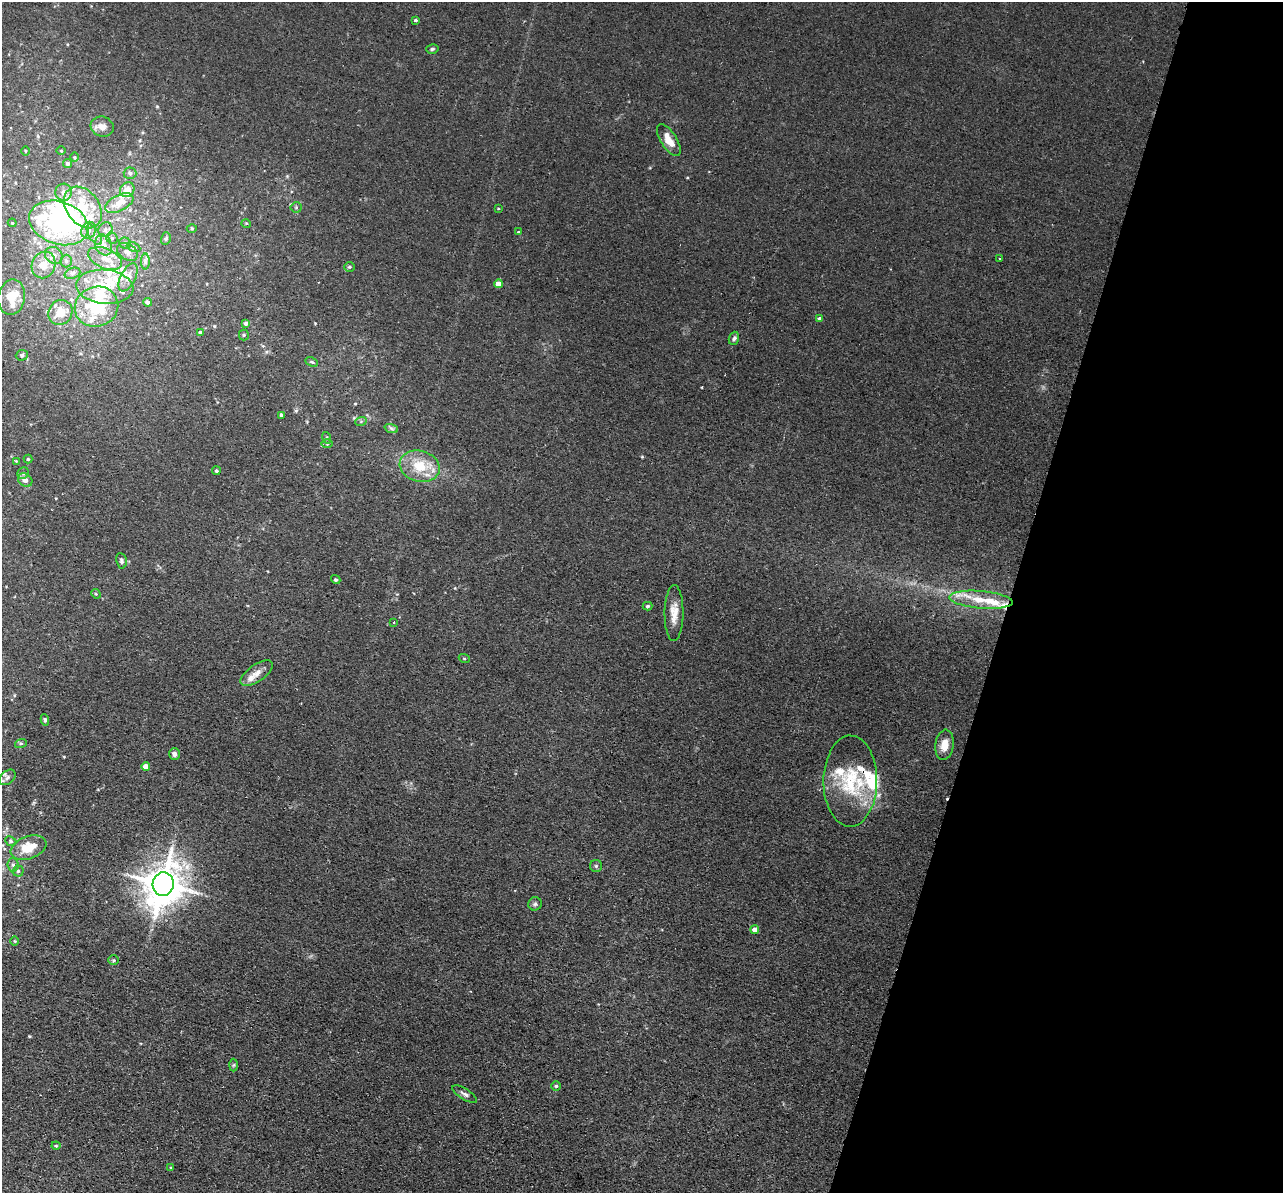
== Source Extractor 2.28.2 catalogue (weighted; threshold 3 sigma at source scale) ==
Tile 8 of 4 x 4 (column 4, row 2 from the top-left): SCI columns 3861-5141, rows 2692-3882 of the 5159 x 5259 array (HDU 1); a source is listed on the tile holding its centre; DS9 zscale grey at full resolution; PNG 1285 x 1195 px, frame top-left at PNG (2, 2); each listed source drawn as its Kron ellipse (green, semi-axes under 4 px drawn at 4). Shown black and unused: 21% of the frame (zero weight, under 2 of 3 exposures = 3% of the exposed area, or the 3 px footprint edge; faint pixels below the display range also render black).
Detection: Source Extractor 2.28.2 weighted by HDU 2 'WHT'; one run over the whole footprint, this tile lists its part. Background 0.0203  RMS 0.0052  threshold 0.0234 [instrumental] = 3 sigma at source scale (4.5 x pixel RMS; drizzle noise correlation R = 1.50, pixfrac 1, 0.05/0.05 arcsec/px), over >= 5 px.
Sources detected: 116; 3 inside a brighter object's white glare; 1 cosmic-ray / hot-pixel residue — neither listed nor drawn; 19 inside a brighter listed object's ellipse — not listed separately; the other 93 listed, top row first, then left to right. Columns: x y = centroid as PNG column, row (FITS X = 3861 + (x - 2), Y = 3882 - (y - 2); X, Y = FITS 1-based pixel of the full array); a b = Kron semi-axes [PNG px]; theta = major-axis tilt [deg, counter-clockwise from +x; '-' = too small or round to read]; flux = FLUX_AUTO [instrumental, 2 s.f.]
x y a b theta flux
416 20 3 3 - 0.82
432 49 6 4 16 0.79
102 127 11 10 - 2.9
669 140 18 8 -58 6.3
25 151 5 3 - 0.49
61 151 5 3 - 0.42
75 157 4 3 - 0.49
68 164 5 4 - 1.2
130 173 6 5 - 1.4
127 190 8 6 51 5.3
64 192 8 8 - 3.1
119 203 15 8 27 6.9
83 207 23 16 -53 16
296 207 5 5 - 0.77
498 208 3 3 - 0.79
12 223 4 4 - 0.51
59 223 30 21 -19 84
246 223 5 3 - 0.45
192 229 5 3 - 0.5
89 230 9 7 68 2.5
105 230 7 7 - 2.1
518 232 4 3 - 0.66
94 235 12 5 -57 2.4
112 238 6 5 - 1.1
166 238 6 5 - 0.92
125 243 5 5 - 1
104 245 10 8 -69 4.1
134 247 7 4 -26 1
127 252 11 7 -32 2.7
54 255 9 8 - 2.8
105 258 18 10 -24 7
1000 259 4 3 - 0.57
66 261 6 6 - 1.2
145 262 8 4 90 1.2
43 265 14 11 63 8
349 267 5 5 - 0.74
72 273 8 5 20 1.4
128 277 15 7 64 3.6
499 284 4 4 - 6
105 287 28 17 -5 17
12 297 18 13 80 13
147 302 4 4 - 1.3
96 307 22 20 20 29
60 312 13 11 54 7.8
819 319 3 3 - 1
246 323 4 4 - 1.7
200 332 4 4 - 1
244 335 5 5 - 0.62
734 338 7 5 70 1.1
22 355 6 5 - 0.88
312 362 7 4 -24 0.66
282 415 4 3 - 1.3
361 421 6 3 19 0.67
391 428 7 4 -19 0.98
327 438 6 4 -72 0.65
327 443 5 4 - 0.65
28 459 4 4 - 0.67
16 461 4 3 - 0.4
420 466 20 15 -16 13
216 471 4 4 - 0.77
23 473 6 5 - 0.94
25 480 8 6 -36 3.2
121 561 8 5 -79 1.2
336 580 5 4 - 0.85
96 594 5 4 - 0.54
981 600 32 9 -5 12
648 606 5 4 - 0.77
674 613 28 9 89 6.1
394 622 3 2 - 0.92
464 658 5 3 - 0.49
257 673 19 8 35 4.2
45 720 5 4 - 0.91
21 743 6 3 18 0.67
944 745 15 9 82 5.6
174 754 6 5 - 1.9
146 767 4 4 - 6.2
7 777 9 6 41 1.7
850 781 45 27 90 32
11 841 6 4 -24 0.81
28 848 18 11 20 11
13 865 6 5 - 1.3
596 866 6 6 - 1
18 871 5 5 - 0.95
163 884 12 10 77 1300
535 904 7 6 - 1.2
755 930 4 4 - 3.3
15 941 5 3 - 0.48
114 960 5 4 - 0.64
234 1065 6 4 88 0.63
556 1086 5 5 - 0.78
465 1094 14 5 -31 1.6
56 1146 4 4 - 0.53
171 1167 3 2 - 0.31
Overlapping masked pixels (flux is a lower limit): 1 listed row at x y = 850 781
Unlisted compact peaks at least as high as the median listed source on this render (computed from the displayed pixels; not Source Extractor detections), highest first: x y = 29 1036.